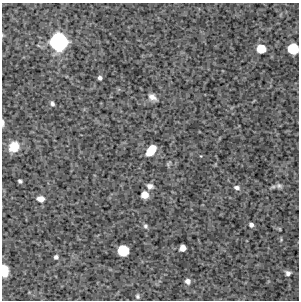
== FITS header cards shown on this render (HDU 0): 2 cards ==
NAXIS1  =                  297 /Length X axis
NAXIS2  =                  298 /Length Y axis

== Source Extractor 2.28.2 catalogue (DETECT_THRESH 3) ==
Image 297 x 298 px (HDU 0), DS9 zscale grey, 1 PNG px = 1 image px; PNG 301 x 302 px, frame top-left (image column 1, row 298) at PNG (2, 3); no overlay
Background 4450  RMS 210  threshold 623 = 3 sigma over >= 5 px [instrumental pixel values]
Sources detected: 25; all 25 listed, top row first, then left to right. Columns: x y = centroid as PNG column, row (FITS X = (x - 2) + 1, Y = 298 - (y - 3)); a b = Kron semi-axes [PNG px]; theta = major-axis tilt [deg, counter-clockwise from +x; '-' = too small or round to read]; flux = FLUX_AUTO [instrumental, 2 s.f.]
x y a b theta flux
59 42 12 12 - 1.7e+06
261 49 7 6 - 2.8e+05
293 49 8 7 - 5.1e+05
100 78 4 4 - 3.4e+04
152 97 10 6 -36 6.9e+04
52 103 5 4 - 3.1e+04
3 123 8 3 -89 3.7e+04
14 147 10 9 - 2.7e+05
151 150 10 6 51 3.0e+05
20 181 4 3 - 2.5e+04
150 186 7 6 - 5.3e+04
279 186 9 7 -19 4.2e+04
237 188 7 5 -10 4.5e+04
145 195 6 6 - 1.5e+05
41 199 7 6 - 9.6e+04
251 225 5 4 - 4.1e+04
145 226 6 5 - 2.5e+04
280 229 5 3 - 1.1e+04
183 248 5 5 - 1.0e+05
123 251 8 7 - 4.9e+05
56 257 5 5 - 3.2e+04
5 271 11 6 -86 2.1e+05
288 273 7 6 - 4.4e+04
188 281 5 5 - 5.0e+04
137 296 5 5 - 2.3e+04
At the frame edge (FLAGS 8, measured only in part): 3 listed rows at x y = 293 49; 3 123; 5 271